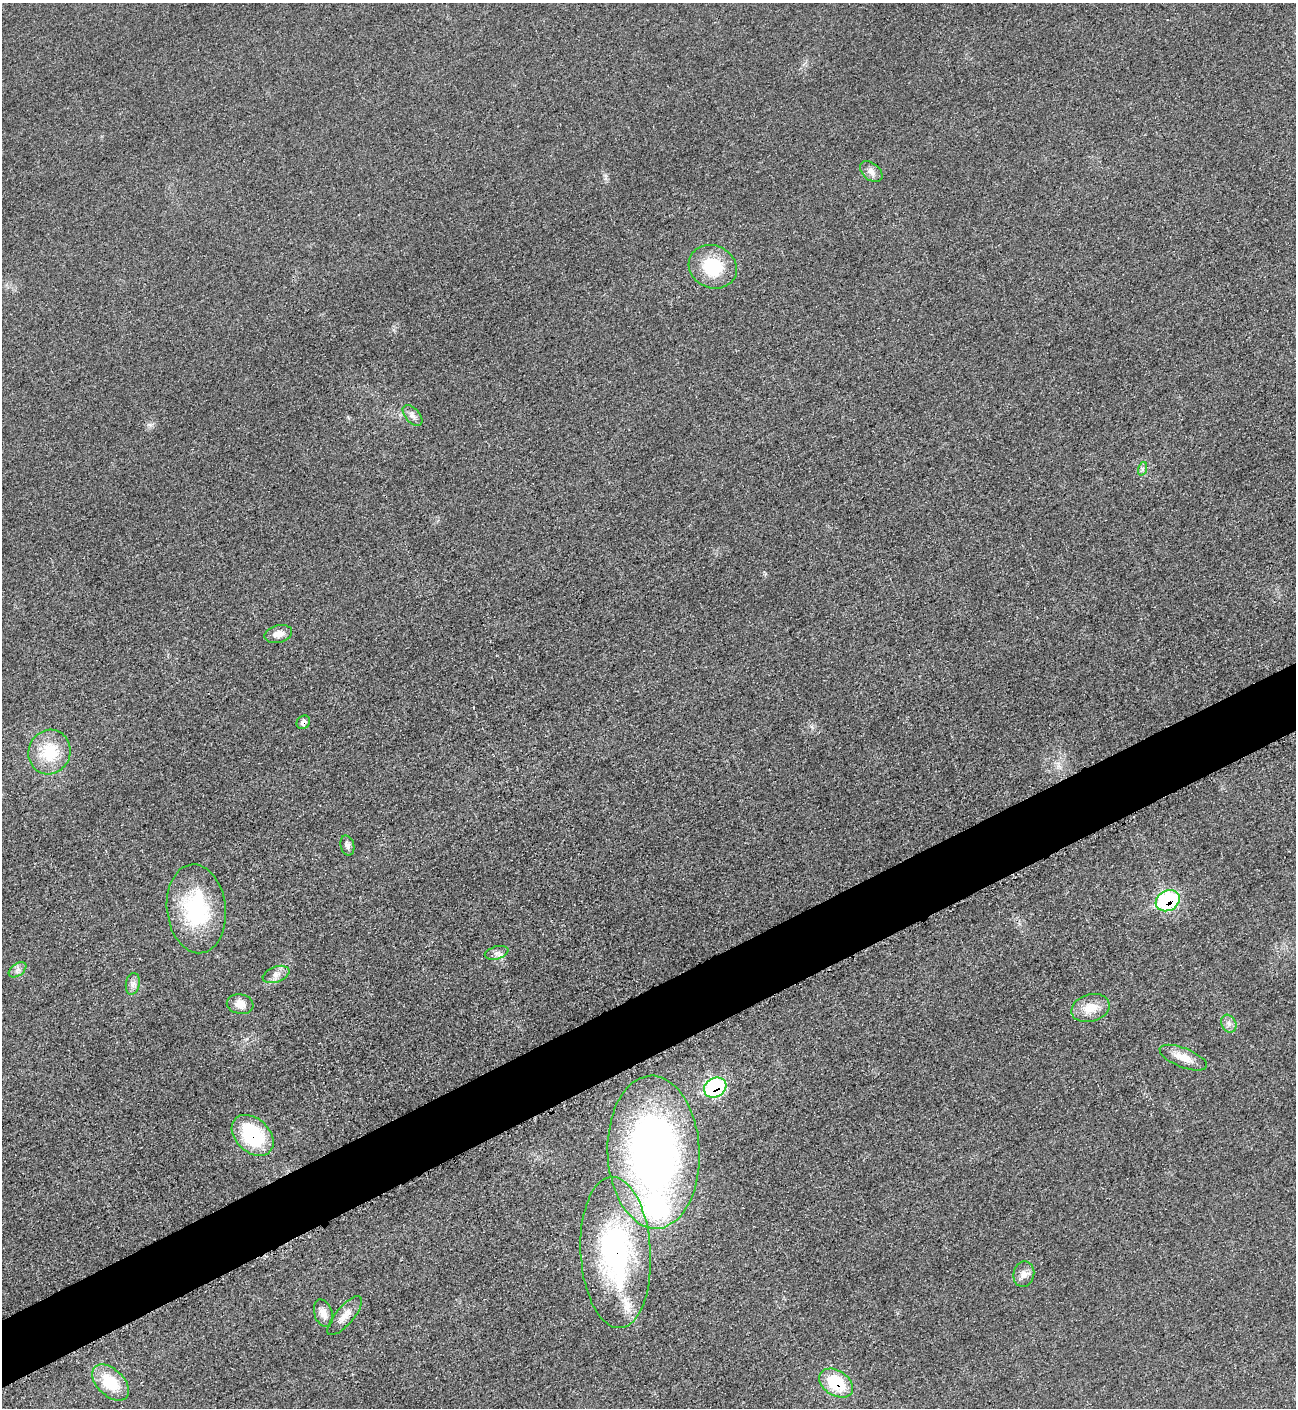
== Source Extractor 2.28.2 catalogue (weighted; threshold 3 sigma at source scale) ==
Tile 7 of 4 x 4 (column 3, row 2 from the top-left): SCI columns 2888-4181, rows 2830-4235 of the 5642 x 5651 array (HDU 1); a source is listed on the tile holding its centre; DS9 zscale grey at full resolution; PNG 1298 x 1410 px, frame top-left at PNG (2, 3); each listed source drawn as its Kron ellipse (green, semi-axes under 4 px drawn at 4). Shown black and unused: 5% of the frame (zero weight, under 3 of 5 exposures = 1% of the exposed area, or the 3 px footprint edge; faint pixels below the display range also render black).
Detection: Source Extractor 2.28.2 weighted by HDU 2 'WHT'; one run over the whole footprint, this tile lists its part. Background 0.0198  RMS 0.0051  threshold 0.0229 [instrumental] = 3 sigma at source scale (4.5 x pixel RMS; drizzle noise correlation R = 1.50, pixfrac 1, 0.05/0.05 arcsec/px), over >= 5 px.
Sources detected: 29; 2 inside a brighter listed object's ellipse — not listed separately; the other 27 listed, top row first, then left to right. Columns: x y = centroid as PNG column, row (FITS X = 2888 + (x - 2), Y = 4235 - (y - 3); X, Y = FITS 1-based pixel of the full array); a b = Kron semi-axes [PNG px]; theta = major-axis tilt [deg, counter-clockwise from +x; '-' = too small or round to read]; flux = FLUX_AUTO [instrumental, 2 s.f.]
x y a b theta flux
871 172 13 8 -40 2.9
713 267 25 21 -24 23
412 415 12 7 -48 2.4
1142 469 7 4 72 1.1
278 634 14 8 15 4.7
303 722 7 6 - 1.9
49 752 22 20 66 20
347 846 10 7 -75 1.8
1168 901 12 10 29 51
196 909 44 29 -83 45
497 953 12 6 15 2.4
18 970 10 6 37 2
276 974 14 8 20 3.2
133 984 11 7 79 2.4
240 1004 13 10 -11 5.4
1090 1008 19 13 16 7.9
1229 1024 9 7 -60 2.3
1183 1058 25 9 -22 7
715 1087 12 9 30 53
253 1135 24 17 -44 36
654 1152 76 46 -88 280
616 1253 76 35 -87 110
1024 1274 13 10 76 3.7
323 1313 14 9 -71 4.5
345 1316 24 9 50 5.2
111 1382 22 13 -44 18
836 1383 18 12 -33 22
Overlapping masked pixels (flux is a lower limit): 6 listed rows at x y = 303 722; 1168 901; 715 1087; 253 1135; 616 1253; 836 1383